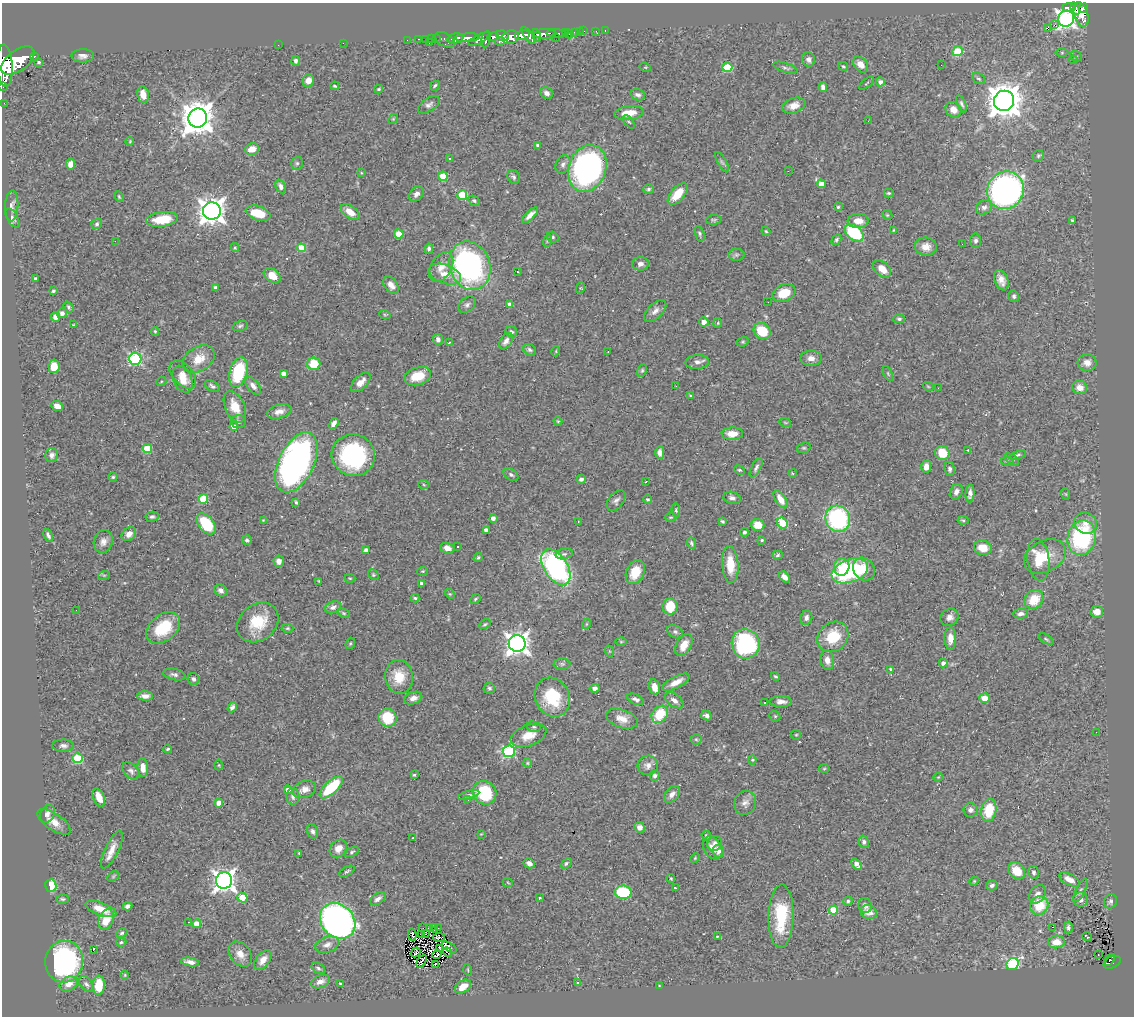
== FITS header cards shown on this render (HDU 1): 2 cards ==
NAXIS1  =                 1132
NAXIS2  =                 1014

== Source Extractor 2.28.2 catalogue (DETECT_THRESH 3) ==
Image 1132 x 1014 px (HDU 1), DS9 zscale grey, 1 PNG px = 1 image px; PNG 1136 x 1018 px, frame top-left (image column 1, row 1014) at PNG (2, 3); each listed source drawn as its Kron ellipse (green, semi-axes under 4 px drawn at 4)
Background 0.61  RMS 0.028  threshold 0.0852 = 3 sigma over >= 5 px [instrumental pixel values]
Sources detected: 457; all 457 listed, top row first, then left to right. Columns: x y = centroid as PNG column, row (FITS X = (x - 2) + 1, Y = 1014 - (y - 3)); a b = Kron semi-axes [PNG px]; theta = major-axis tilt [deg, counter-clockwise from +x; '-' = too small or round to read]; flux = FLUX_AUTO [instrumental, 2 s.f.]
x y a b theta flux
1069 7 7 3 -1 140
1084 8 5 4 - 290
1075 9 6 4 -68 220
1081 14 13 7 -73 550
1066 19 8 8 - 840
1054 25 2 2 - 1000
1048 28 4 3 - 14
584 31 3 2 - 13
596 31 2 2 - 7.4
605 31 3 2 - 7
565 32 3 3 - 110
574 32 4 3 - 47
579 32 2 2 - 6.5
556 33 10 3 -3 220
545 34 11 5 2 870
569 34 4 2 - 7.7
522 35 7 4 11 1000
528 35 9 4 -54 560
537 35 6 3 -73 310
503 36 6 5 - 290
493 37 6 4 13 430
510 37 8 6 19 890
555 37 3 2 - 54
455 38 8 4 11 930
468 38 12 4 4 950
419 39 3 2 - 16
425 39 2 2 - 9.9
431 39 3 2 - 8.6
436 39 3 2 - 21
479 39 12 4 25 450
486 39 8 3 78 340
407 40 2 2 - 7.9
445 40 11 6 -29 90
500 41 5 3 - 110
343 43 2 2 - 17
429 43 3 2 - 50
278 45 2 2 - 5.1
957 51 5 5 - 83
1062 53 6 4 0 2.3
34 56 3 2 - 61
83 56 11 6 0 9.3
1076 56 6 5 - 3.2
809 59 7 6 - 6.1
1073 60 4 4 - 2
18 61 19 10 37 3700
296 61 5 4 - 4.9
39 62 3 3 - 3.1
861 65 9 6 -49 14
941 65 2 2 - 110
5 66 21 8 -87 3300
843 66 5 3 - 2.3
645 67 6 3 -18 1.7
727 67 5 4 - 79
785 68 13 4 -18 5.1
979 78 7 5 -37 4.4
308 81 6 5 - 17
880 82 4 4 - 8.3
867 83 9 2 41 1.9
335 86 4 3 - 2.5
435 86 5 3 - 3.3
3 87 2 2 - 8.5
823 87 5 4 - 7.9
379 89 4 3 - 2.7
546 93 7 5 -23 9.2
143 94 8 5 -78 20
638 95 7 5 -18 5.8
1004 101 10 10 - 3900
4 103 2 2 - 8.9
961 104 9 4 -65 4.2
429 105 12 6 33 7.3
794 106 12 7 18 17
953 110 8 7 - 17
629 113 15 7 6 28
198 118 9 9 - 3800
393 119 5 4 - 2.5
868 121 3 2 - 1.9
629 122 8 4 -53 2.8
130 141 4 3 - 1.7
538 146 4 4 - 7.2
252 149 7 5 17 20
1038 156 6 5 - 3
449 159 3 3 - 3.6
722 162 11 4 -60 3.9
297 163 6 5 - 3.7
70 164 5 4 - 12
563 164 9 7 66 7.3
587 168 24 18 69 530
788 171 3 2 - 1.9
361 173 4 3 - 1.9
443 176 5 4 - 48
514 177 7 6 - 4.4
821 184 4 4 - 25
281 186 7 5 -64 8.2
648 189 5 4 - 3.4
1005 190 19 18 - 630
889 193 5 4 - 2.5
416 194 8 6 50 8.4
678 194 13 6 49 37
462 195 5 5 - 76
119 197 6 4 -63 2.3
474 201 6 4 -28 3.3
12 206 15 6 87 9.2
838 207 4 4 - 2.6
984 207 8 7 - 7.8
212 211 9 8 - 2100
350 212 10 6 -36 22
258 213 13 7 -19 42
530 215 10 4 44 11
887 215 5 4 - 2.3
13 218 11 5 -61 5.9
162 219 16 7 7 51
714 220 8 5 6 3.3
1072 220 4 3 - 3.1
858 221 10 7 1 19
97 224 6 5 - 3.7
894 230 4 4 - 1.7
766 231 5 4 - 2.5
854 233 11 7 -40 130
399 234 4 4 - 43
700 234 8 4 -74 3.6
553 237 6 5 - 3.4
836 240 6 4 59 3.8
115 241 2 2 - 14
547 241 6 4 71 2.4
976 241 7 5 84 5.4
962 244 3 2 - 1.4
926 247 11 9 -6 17
235 248 4 3 - 3
301 248 4 4 - 51
429 249 5 4 - 4.4
736 255 8 6 0 4.5
640 264 8 7 - 8.2
470 266 25 20 -70 500
441 267 16 10 58 20
882 269 10 6 -42 22
517 272 3 2 - 3.3
445 274 17 9 -20 23
272 276 9 6 -33 28
35 279 4 3 - 5.6
1001 280 11 6 -68 14
391 285 10 6 -51 12
215 287 3 3 - 4.2
580 288 5 3 - 1.7
53 291 3 3 - 2.6
784 293 12 8 23 41
1014 296 6 5 - 4.1
768 302 2 2 - 1.7
467 305 9 6 42 6.1
510 305 4 4 - 13
69 307 6 4 -54 3.4
655 311 14 7 45 10
62 313 5 5 - 5.9
385 315 6 3 -19 2.1
56 317 5 4 - 10
899 319 6 4 -1 3.5
704 322 5 4 - 15
718 323 5 4 - 1.9
73 325 3 3 - 1.5
240 326 8 4 16 3.9
155 331 4 4 - 2.4
762 331 9 7 -37 58
511 332 6 5 - 4.1
438 339 5 5 - 7.4
506 341 9 5 55 8.1
743 342 6 4 20 2.5
449 343 4 3 - 2.3
530 350 7 5 -29 4.4
556 351 5 3 - 1.8
608 352 2 2 - 1
811 358 10 7 1 11
135 359 6 6 - 250
199 359 17 12 33 32
697 362 12 7 2 9.2
1087 363 9 8 - 12
314 364 6 6 - 48
54 366 7 5 80 33
642 370 6 4 63 2.7
238 372 15 9 74 100
283 373 4 4 - 8.3
183 374 16 10 -49 23
888 374 8 4 -64 2.6
418 376 13 8 18 41
183 379 14 9 -66 24
161 382 5 3 - 2
361 382 12 6 45 17
212 386 8 5 -30 4.9
253 386 10 5 -51 10
676 386 3 2 - 2.8
928 386 5 3 - 1.8
1080 387 7 7 - 15
938 388 2 2 - 3.2
690 396 3 3 - 2.4
57 406 6 4 -25 16
235 407 17 9 -65 31
279 411 12 6 16 13
558 421 4 3 - 2.2
238 422 7 6 - 6.4
785 422 6 3 -20 2.8
334 424 6 4 57 9.3
234 426 4 4 - 17
732 434 10 6 1 22
804 448 7 5 18 2.7
147 449 5 4 - 72
968 450 4 3 - 1.5
660 453 6 4 -89 9.7
942 453 7 6 - 48
52 455 7 6 - 7.4
353 455 22 20 -18 240
1018 455 8 4 18 3.4
1012 459 8 4 -36 3.8
1007 461 6 4 -18 2.8
296 462 32 17 64 690
926 467 6 5 - 13
756 468 10 4 63 5.2
950 469 7 5 -81 5
739 470 6 4 -25 2.5
792 473 4 2 - 1.4
511 475 8 5 -33 4.7
113 477 4 4 - 2.5
581 479 4 4 - 7.4
646 482 3 2 - 1.8
424 485 5 3 - 1.9
956 492 8 6 59 7.7
970 494 9 4 86 7
1066 494 6 3 -71 1.9
732 498 9 6 -17 7.2
203 499 5 4 - 69
648 499 4 4 - 4.4
780 499 10 5 -59 21
616 501 12 7 51 6.9
296 502 4 3 - 2.5
676 510 6 4 -82 2.9
152 517 6 5 - 3.8
671 517 6 3 1 2.1
493 518 4 4 - 8.2
838 519 13 12 - 230
263 520 3 3 - 1.4
963 520 5 4 - 2.4
578 521 2 2 - 1.2
722 521 4 3 - 3.2
782 523 6 5 - 89
1086 523 12 10 -28 19
206 524 12 7 -51 100
758 525 6 6 - 31
486 530 4 4 - 8.4
744 532 4 4 - 4.3
129 534 8 6 40 14
48 535 7 4 -65 5
1082 538 17 14 77 210
247 540 5 4 - 5.3
762 540 3 3 - 2.6
103 542 12 9 71 12
691 543 6 4 -68 3.3
458 547 3 2 - 1.8
447 548 7 5 -16 12
983 548 9 7 -12 28
366 550 4 3 - 6.8
564 554 8 5 13 5.5
778 555 5 4 - 3.8
1045 556 22 15 26 44
478 558 5 3 - 2.7
1038 560 21 11 -83 46
279 561 5 5 - 9.9
730 565 18 8 -87 44
556 567 20 11 -58 450
842 567 9 7 78 40
864 569 12 10 -51 42
423 571 5 4 - 2.1
850 571 19 11 20 210
635 572 12 9 65 38
104 575 6 4 17 2.5
373 575 6 5 - 2.7
784 577 6 4 -46 12
350 578 5 3 - 2.1
319 581 3 2 - 1.6
422 583 4 3 - 5.9
221 590 7 5 -33 7.1
450 594 5 4 - 2.3
415 598 4 4 - 2.4
475 599 6 4 38 2.6
1034 599 10 8 49 45
333 607 8 5 18 7.1
670 607 8 7 - 52
76 610 3 2 - 1.5
1097 612 6 6 - 17
344 613 6 4 -27 2.7
1021 614 7 4 6 7.2
949 617 9 8 - 10
806 618 7 6 - 8
258 622 22 18 41 66
485 624 6 4 30 2.7
586 624 5 3 - 1.7
163 628 19 13 39 75
287 628 6 4 1 2.6
675 632 8 6 -33 5
833 637 17 14 42 64
950 638 11 6 90 15
1046 639 8 3 -32 3.1
621 642 5 3 - 1.9
350 643 6 4 69 2.4
517 643 8 8 - 1400
746 644 15 14 - 230
684 645 12 7 61 25
609 651 6 4 -71 2.2
827 660 10 6 -80 12
943 663 4 4 - 7.9
562 664 8 5 0 4.7
891 669 3 3 - 1.9
174 674 11 5 -12 6
776 676 4 3 - 3.1
399 677 17 14 -79 42
193 679 6 5 - 7
676 682 15 5 27 20
655 687 8 5 -76 19
489 688 6 5 - 3.4
595 688 5 4 - 7
145 696 8 4 -3 11
552 697 20 17 -62 82
413 698 9 6 19 9.8
984 698 5 4 - 19
636 699 9 5 -25 6.2
674 700 10 6 -35 9.9
781 702 11 5 -1 9.6
765 703 3 2 - 2.9
232 707 5 4 - 5.7
660 714 9 7 51 60
706 716 6 4 -27 5.7
775 716 6 5 - 2.5
387 718 9 8 - 58
622 719 16 9 -19 19
534 727 7 5 -14 4.2
1096 732 2 2 - 2.3
528 735 18 10 21 27
796 735 5 4 - 2.1
696 739 5 5 - 2.9
63 746 11 6 -2 6.7
168 749 4 3 - 2.6
509 751 6 6 - 240
78 758 5 5 - 96
752 760 4 4 - 2
527 763 4 4 - 2.1
219 765 5 3 - 1.7
648 765 10 9 - 12
143 767 9 5 -86 16
824 769 5 3 - 2
131 771 10 7 -45 6.8
414 775 4 4 - 2.5
655 776 5 4 - 4.6
938 777 4 3 - 1.5
331 787 15 6 43 110
304 789 12 8 21 14
288 790 4 4 - 16
485 793 12 11 - 110
672 794 10 6 49 11
468 795 11 4 16 4.2
293 796 8 6 89 6.4
99 797 9 5 -67 20
468 800 2 2 - 3.5
219 803 4 4 - 16
745 803 12 10 62 12
971 810 7 7 - 7.6
989 810 11 7 78 62
47 814 9 7 62 9.3
54 822 19 8 -34 21
640 827 5 5 - 12
313 831 7 5 -70 5.4
481 834 4 4 - 1.5
706 836 5 4 - 4.2
413 838 3 2 - 1.1
864 842 6 5 - 5.3
715 843 8 7 - 7.5
338 848 10 8 48 17
713 848 12 8 -60 16
112 850 20 6 64 20
718 851 6 5 - 9
352 852 8 4 26 3.6
299 853 3 3 - 1.8
695 858 5 3 - 1.8
529 863 5 4 - 7.8
566 863 6 4 39 3.7
856 864 6 4 -54 10
347 871 9 4 29 3.5
1017 871 9 7 -44 35
1034 872 6 5 - 5
113 876 6 4 32 2.9
671 879 4 3 - 2.2
1069 879 11 5 -28 16
224 881 8 8 - 1300
974 881 5 4 - 2
508 883 5 3 - 1.5
992 885 6 5 - 5.3
51 886 6 5 - 37
675 888 3 3 - 2.8
1080 890 12 4 64 5.3
623 892 8 6 -10 100
1038 894 10 7 53 11
242 898 5 4 - 39
540 898 3 2 - 2.1
62 899 6 4 -2 3.1
378 899 9 5 35 8
1080 899 7 7 - 8.5
848 901 5 4 - 3.9
1110 901 7 6 - 4.8
865 905 7 6 - 10
1039 905 10 8 50 60
128 906 5 4 - 6.7
101 909 16 6 -20 30
833 910 5 4 - 60
868 912 8 7 - 17
781 916 32 12 88 97
106 920 11 7 68 34
338 921 19 16 -45 940
188 922 2 2 - 1.6
197 924 4 4 - 21
1052 927 2 2 - 2.9
423 928 2 2 - 0.71
429 928 3 2 - 1.2
434 928 4 2 - 4.2
438 928 2 2 - 0.95
1068 928 6 3 90 4.9
122 933 6 4 28 2.9
425 933 3 2 - 0.85
422 934 3 2 - 0.72
412 935 6 2 -83 2.2
717 936 3 2 - 1.4
1087 936 5 2 - 2.6
439 937 6 2 7 0.42
121 942 5 4 - 2.9
1056 942 8 6 5 24
327 945 12 8 19 11
449 947 8 3 -28 17
439 948 3 2 - 2.1
93 950 3 2 - 20
416 952 5 3 - 0.55
447 952 5 2 - 1.8
240 954 14 10 -51 17
437 955 5 2 - 0.45
1098 955 2 2 - 2.4
263 960 11 6 51 17
1110 960 6 3 53 24
421 961 7 2 62 1.1
64 962 21 19 83 340
190 962 9 4 -9 9.1
1112 962 9 5 23 64
435 964 4 2 - 1.1
1013 964 6 5 - 230
318 968 7 5 -30 3.8
468 970 6 3 -72 2.1
125 975 4 4 - 1.8
320 982 10 6 22 11
577 983 3 3 - 6.5
69 984 9 7 24 15
86 984 9 5 -50 6.2
340 984 3 3 - 3.2
99 985 9 6 86 48
660 985 4 2 - 1.6
463 987 9 6 34 19
At the frame edge (FLAGS 8, measured only in part): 2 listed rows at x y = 5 66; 3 87